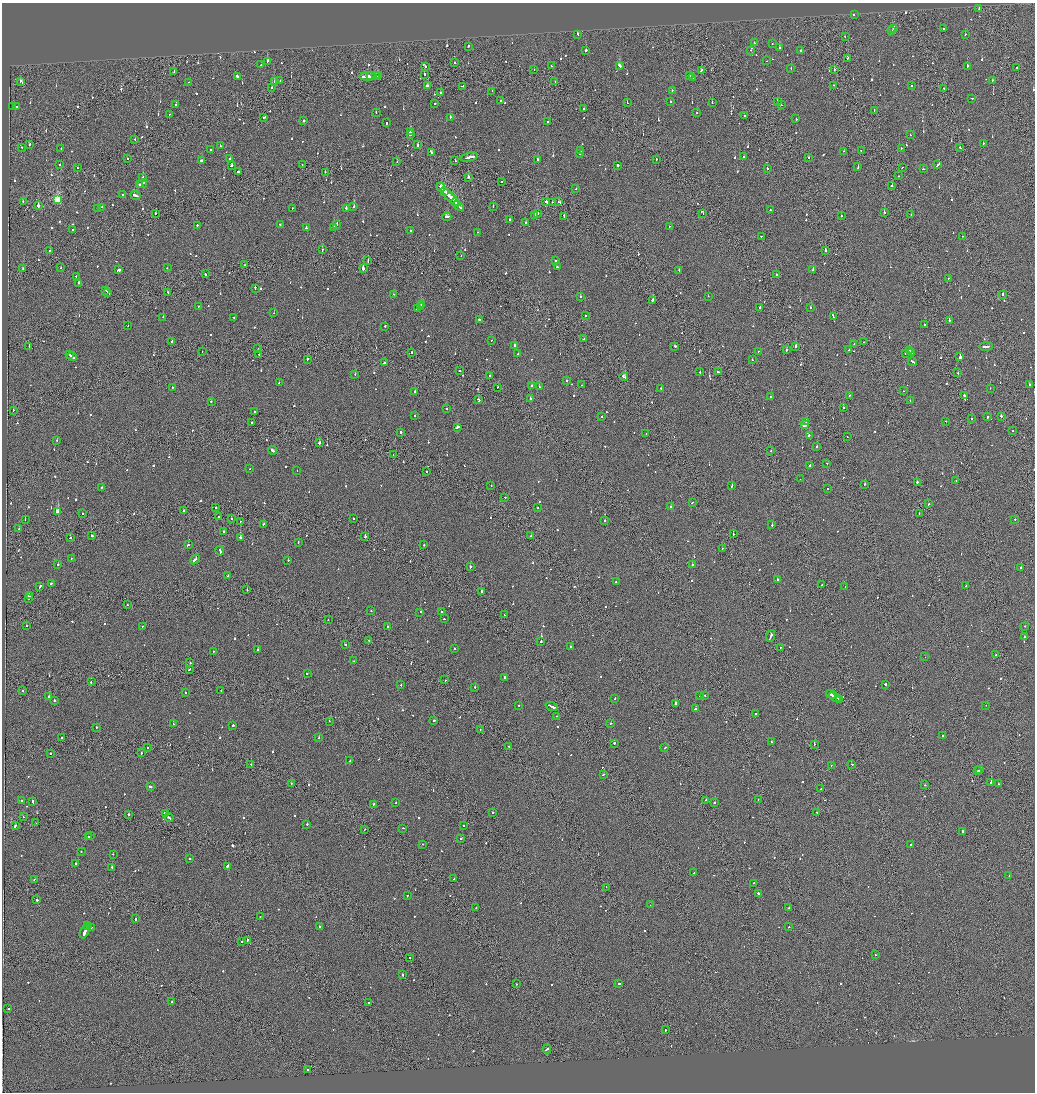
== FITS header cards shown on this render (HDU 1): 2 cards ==
NAXIS1  =                 2065
NAXIS2  =                 2180

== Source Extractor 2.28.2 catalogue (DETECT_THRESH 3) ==
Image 2065 x 2180 px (HDU 1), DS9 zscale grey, zoomed out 1/2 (1 PNG px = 2 x 2 image px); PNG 1037 x 1094 px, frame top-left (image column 1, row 2179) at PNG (2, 3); each listed source drawn as its Kron ellipse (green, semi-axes under 4 px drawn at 4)
Background -0.103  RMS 0.066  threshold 0.198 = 3 sigma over >= 5 px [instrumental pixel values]
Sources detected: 1066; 50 cannot appear on this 1/2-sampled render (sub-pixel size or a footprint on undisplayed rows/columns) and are neither listed nor drawn; of the other 1016, the 500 brightest by FLUX_AUTO listed and drawn (516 fainter detections omitted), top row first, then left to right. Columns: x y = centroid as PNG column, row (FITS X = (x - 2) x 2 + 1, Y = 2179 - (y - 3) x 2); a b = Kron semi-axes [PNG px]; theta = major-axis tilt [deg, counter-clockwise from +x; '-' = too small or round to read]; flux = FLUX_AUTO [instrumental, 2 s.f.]
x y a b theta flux
979 9 2 2 - 96
854 15 2 2 - 70
894 28 2 2 - 150
943 29 2 2 - 120
892 31 2 2 - 200
578 34 3 2 - 400
965 34 2 1 - 170
845 36 2 2 - 150
754 43 2 2 - 130
772 44 2 2 - 80
468 46 2 2 - 120
779 48 2 2 - 140
586 50 2 2 - 1400
751 50 2 2 - 70
801 51 2 2 - 740
848 58 3 2 - 150
267 61 3 2 - 180
766 61 2 1 - 82
455 63 2 2 - 73
261 65 2 2 - 67
425 66 2 2 - 190
551 66 2 2 - 240
619 66 3 2 - 150
967 66 2 2 - 180
1017 67 2 2 - 130
534 69 2 2 - 85
791 69 2 2 - 81
701 70 2 2 - 160
834 70 2 1 - 250
174 71 2 1 - 110
424 74 2 2 - 350
237 76 3 2 - 370
368 76 8 2 1 940
372 76 5 1 - 280
376 76 2 1 - 150
378 76 2 2 - 320
690 76 2 2 - 120
693 78 2 2 - 98
992 80 2 1 - 110
20 81 2 1 - 200
280 81 2 2 - 120
188 82 2 1 - 72
274 82 2 2 - 79
555 82 2 2 - 69
833 85 2 1 - 80
911 85 2 1 - 360
427 86 3 2 - 140
462 86 2 1 - 70
272 88 2 2 - 200
944 89 2 1 - 73
672 90 2 2 - 78
492 91 2 1 - 69
440 93 2 2 - 73
972 98 2 2 - 140
500 101 2 2 - 120
670 102 2 2 - 99
777 102 2 1 - 400
435 103 2 2 - 350
627 103 2 2 - 180
712 103 2 2 - 110
176 104 2 2 - 77
781 105 2 1 - 89
12 106 2 2 - 67
16 106 2 2 - 100
584 109 2 1 - 82
874 110 2 2 - 120
376 113 2 2 - 220
696 113 2 2 - 93
170 114 2 2 - 94
745 115 2 2 - 190
264 117 3 2 - 130
450 117 2 2 - 170
796 119 2 2 - 86
304 121 2 2 - 140
548 122 2 2 - 91
386 123 3 2 - 160
410 132 2 2 - 410
410 135 2 2 - 230
910 135 2 2 - 71
135 139 2 2 - 68
983 143 2 2 - 140
29 145 2 1 - 210
418 145 2 2 - 95
220 146 2 2 - 110
22 147 2 2 - 83
901 148 2 2 - 110
960 148 2 2 - 87
61 149 2 1 - 72
210 150 2 2 - 66
581 150 2 2 - 74
861 150 2 2 - 100
843 151 2 2 - 83
432 153 2 2 - 890
579 154 2 2 - 100
744 156 2 2 - 83
469 157 9 2 13 610
808 157 2 2 - 330
230 158 2 2 - 150
127 159 2 1 - 190
656 159 2 2 - 180
202 160 4 2 - 460
538 160 2 2 - 240
455 161 2 2 - 110
397 162 2 2 - 66
59 164 2 2 - 95
938 164 4 2 - 210
302 165 2 1 - 150
618 165 2 2 - 760
231 166 2 2 - 170
858 167 2 2 - 89
902 167 2 2 - 120
78 168 2 2 - 85
767 169 2 2 - 110
923 169 2 1 - 210
238 172 3 2 - 340
325 172 2 1 - 250
899 176 2 1 - 67
143 177 2 2 - 77
468 177 2 2 - 140
502 181 2 1 - 98
142 184 5 1 - 350
139 185 2 2 - 210
892 186 2 2 - 100
441 187 5 2 - 440
576 189 2 2 - 150
445 191 4 2 - 340
123 194 2 2 - 65
135 195 5 2 - 370
450 197 12 2 -46 1000
57 200 3 3 - 1200
23 201 2 1 - 180
455 202 4 2 - 570
546 202 3 2 - 790
552 202 2 1 - 85
558 202 3 2 - 280
38 206 3 2 - 420
458 206 6 2 -46 470
493 206 2 2 - 120
102 207 2 2 - 110
354 207 2 2 - 190
98 208 2 2 - 94
292 208 2 2 - 66
346 208 2 2 - 260
770 210 2 2 - 510
155 213 2 2 - 130
537 213 3 2 - 210
884 213 2 2 - 430
703 214 2 1 - 75
535 215 3 2 - 250
911 215 2 2 - 86
564 216 3 1 - 170
841 216 2 2 - 76
447 217 4 2 - 290
509 219 2 2 - 77
526 222 2 2 - 83
280 224 2 2 - 110
337 224 2 2 - 80
197 225 2 2 - 260
669 226 2 1 - 91
334 227 2 2 - 99
306 228 3 2 - 620
72 230 2 2 - 190
411 231 2 2 - 210
477 232 2 1 - 85
761 236 2 1 - 110
962 236 2 2 - 120
50 250 2 2 - 78
322 250 2 1 - 67
825 251 2 2 - 200
461 256 2 1 - 78
556 260 2 2 - 75
368 261 2 1 - 89
245 265 2 2 - 110
557 267 2 2 - 100
61 268 2 2 - 72
167 268 2 1 - 140
23 269 2 2 - 220
363 269 2 2 - 4200
119 270 3 2 - 840
679 270 2 1 - 280
813 270 2 2 - 360
205 274 2 1 - 520
776 274 2 2 - 79
76 276 2 2 - 82
949 278 2 1 - 77
79 283 2 2 - 270
255 288 3 2 - 250
106 290 3 2 - 190
168 292 2 2 - 75
108 293 3 2 - 190
394 294 2 2 - 150
1003 294 2 2 - 170
708 296 2 2 - 110
580 297 2 1 - 220
652 300 2 2 - 220
422 304 2 2 - 170
199 306 2 1 - 80
420 307 4 2 - 260
760 307 2 2 - 530
810 308 2 2 - 130
418 309 4 2 - 220
274 313 2 1 - 69
585 316 2 2 - 86
163 317 2 2 - 300
234 317 2 2 - 67
833 317 2 1 - 130
479 319 3 2 - 120
949 320 2 2 - 460
924 325 2 2 - 110
128 326 2 1 - 140
385 326 2 2 - 87
583 339 2 1 - 110
491 340 2 1 - 66
172 342 2 2 - 1600
863 342 2 2 - 67
854 344 2 2 - 110
514 345 3 2 - 410
29 346 2 1 - 150
675 346 2 2 - 130
796 346 2 2 - 520
986 346 7 2 1 390
258 349 2 1 - 110
786 350 2 1 - 440
849 350 3 2 - 120
202 351 2 1 - 110
758 351 2 2 - 74
909 351 2 2 - 380
412 352 2 2 - 180
905 353 2 2 - 78
911 353 3 2 - 720
259 354 2 2 - 110
518 354 2 2 - 72
70 355 2 2 - 220
72 356 5 2 - 850
960 357 3 2 - 7800
307 359 2 2 - 290
752 360 2 2 - 67
912 362 4 2 - 210
385 363 3 2 - 290
459 370 2 2 - 160
700 372 2 1 - 68
718 372 3 2 - 290
958 373 2 1 - 100
355 374 2 2 - 130
490 375 3 2 - 170
624 377 4 2 - 250
567 381 2 2 - 100
279 383 2 2 - 84
582 385 2 2 - 70
1030 385 2 2 - 240
532 386 2 2 - 100
173 387 2 2 - 77
497 387 2 2 - 85
539 387 2 2 - 220
661 388 2 2 - 100
990 388 2 1 - 76
415 391 2 2 - 130
904 391 2 2 - 67
964 395 2 2 - 160
771 396 2 2 - 210
849 396 2 2 - 79
530 399 2 2 - 250
479 400 4 2 - 700
910 400 2 2 - 87
211 401 2 2 - 110
843 408 2 2 - 81
446 409 2 2 - 76
13 410 2 2 - 290
254 411 2 2 - 220
415 416 2 2 - 110
987 416 2 2 - 160
1001 416 3 2 - 130
602 417 2 2 - 430
971 419 2 2 - 190
806 421 2 2 - 110
946 421 2 2 - 96
252 422 2 2 - 130
804 425 3 2 - 200
457 427 3 2 - 240
1013 430 2 2 - 130
401 432 2 2 - 310
646 434 2 1 - 77
809 435 2 1 - 240
847 437 2 1 - 68
57 440 2 2 - 68
319 443 2 2 - 1100
817 447 2 2 - 330
272 450 4 2 - 310
771 451 2 2 - 96
393 455 2 1 - 70
827 463 2 2 - 140
810 465 2 2 - 140
250 469 2 2 - 75
297 471 2 1 - 140
426 471 2 2 - 72
800 479 2 1 - 79
956 481 2 2 - 150
917 482 2 2 - 430
864 484 2 2 - 96
732 485 3 2 - 130
491 486 2 1 - 160
101 487 2 2 - 110
827 488 2 2 - 110
505 497 2 2 - 66
692 503 2 2 - 150
928 504 2 1 - 86
671 507 2 2 - 190
216 508 2 2 - 150
538 508 2 2 - 140
184 510 2 2 - 110
58 512 2 2 - 1700
82 513 2 2 - 68
919 514 3 1 - 120
219 517 2 2 - 190
353 518 2 2 - 96
232 519 2 1 - 130
25 520 2 1 - 410
1015 520 2 1 - 400
240 521 2 2 - 84
605 521 2 2 - 69
263 524 2 2 - 99
772 525 2 2 - 560
19 529 2 2 - 86
223 532 2 2 - 370
733 534 2 2 - 130
92 535 3 2 - 250
531 536 2 1 - 170
240 537 2 2 - 440
365 537 2 2 - 460
70 538 2 2 - 130
298 542 2 2 - 130
188 545 3 2 - 140
424 545 2 2 - 180
722 548 2 2 - 110
220 551 5 2 - 370
71 558 2 2 - 110
195 560 5 2 - 320
288 560 2 2 - 210
58 565 2 2 - 110
692 565 2 2 - 94
470 567 2 2 - 610
1021 567 2 2 - 94
228 576 2 2 - 110
777 579 2 2 - 120
616 582 2 2 - 150
51 583 2 2 - 95
821 585 2 1 - 87
40 586 4 2 - 220
966 586 2 1 - 82
845 587 2 2 - 79
247 590 2 2 - 71
481 591 2 2 - 410
29 596 3 2 - 1400
28 599 2 2 - 260
127 605 2 1 - 90
371 611 2 2 - 180
442 611 2 2 - 330
420 612 2 2 - 200
504 615 2 2 - 85
444 619 2 2 - 82
328 620 2 1 - 110
26 626 2 1 - 90
142 626 2 2 - 74
388 626 2 2 - 88
1025 626 2 2 - 120
771 636 6 1 69 460
1024 637 2 2 - 240
369 640 2 2 - 110
541 642 2 2 - 110
345 645 2 2 - 220
570 646 2 2 - 86
781 647 2 2 - 120
454 648 2 1 - 70
258 650 2 2 - 320
213 651 2 1 - 180
996 655 2 2 - 100
925 657 2 1 - 120
354 661 2 1 - 70
190 663 2 2 - 93
189 669 3 1 - 140
307 673 2 2 - 100
504 677 2 2 - 120
445 680 2 2 - 80
91 682 2 2 - 110
885 684 2 2 - 2300
401 685 2 2 - 85
475 687 2 2 - 150
22 690 2 2 - 100
221 691 2 1 - 110
186 693 2 2 - 78
831 694 5 2 - 400
705 695 2 2 - 160
700 696 2 2 - 85
49 697 2 2 - 280
835 697 6 2 -30 480
615 698 3 2 - 110
839 699 2 2 - 180
54 701 2 2 - 330
675 703 2 2 - 880
518 705 2 2 - 200
986 705 2 1 - 140
552 706 6 2 -22 500
695 709 3 2 - 190
755 714 2 2 - 74
557 716 2 2 - 66
434 720 2 2 - 250
329 721 2 2 - 68
611 723 3 2 - 230
173 724 2 2 - 110
233 725 2 2 - 310
96 727 2 2 - 86
480 729 2 1 - 82
942 735 2 2 - 200
61 737 2 2 - 74
319 737 2 2 - 120
771 742 2 2 - 94
614 743 2 2 - 1200
814 744 2 1 - 350
509 746 2 1 - 94
147 748 2 2 - 100
665 748 2 2 - 85
50 753 2 2 - 120
141 753 2 2 - 170
350 761 2 2 - 70
251 764 2 1 - 140
851 764 3 2 - 180
831 765 2 2 - 79
980 769 3 2 - 250
978 771 2 2 - 180
603 774 3 2 - 170
991 782 2 2 - 2700
291 783 2 2 - 83
998 784 2 2 - 170
925 785 2 2 - 66
150 786 3 2 - 910
821 789 2 1 - 99
758 799 2 2 - 98
706 800 2 1 - 400
21 801 2 2 - 220
33 802 3 2 - 160
396 802 2 1 - 110
714 802 2 2 - 560
374 804 2 2 - 110
493 812 2 1 - 220
817 813 2 1 - 91
129 814 2 2 - 250
165 814 3 2 - 440
23 817 2 1 - 66
169 817 5 2 - 700
36 823 2 1 - 100
307 824 2 2 - 86
15 826 3 2 - 390
463 826 2 2 - 92
403 828 2 2 - 75
365 829 2 1 - 84
963 831 2 2 - 320
90 835 2 2 - 380
89 837 2 2 - 130
461 838 2 2 - 230
423 844 2 2 - 74
911 844 2 2 - 270
81 851 2 2 - 80
113 854 2 2 - 74
190 859 2 2 - 99
76 864 2 2 - 310
227 866 2 2 - 280
112 867 2 2 - 98
694 873 2 2 - 96
1009 876 2 1 - 160
34 879 2 1 - 110
454 879 2 2 - 76
754 883 2 2 - 130
606 887 2 1 - 92
758 893 2 2 - 240
407 895 2 2 - 93
37 900 2 2 - 340
650 905 2 1 - 72
476 908 2 2 - 89
789 908 2 2 - 320
260 917 2 2 - 83
136 919 2 2 - 240
88 925 2 1 - 270
88 927 4 2 - 970
91 927 2 2 - 550
320 927 2 2 - 220
789 927 2 2 - 77
84 932 7 2 65 760
247 940 2 1 - 130
242 941 2 2 - 110
875 954 2 1 - 84
410 958 2 1 - 75
403 975 2 2 - 170
516 984 2 1 - 120
619 984 3 2 - 210
172 1002 2 2 - 200
368 1002 2 2 - 98
8 1009 2 1 - 70
666 1030 2 2 - 140
547 1049 4 2 - 260
307 1070 2 2 - 150
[516 fainter detections neither listed nor drawn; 50 sub-pixel or undisplayed-footprint detections neither listed nor drawn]